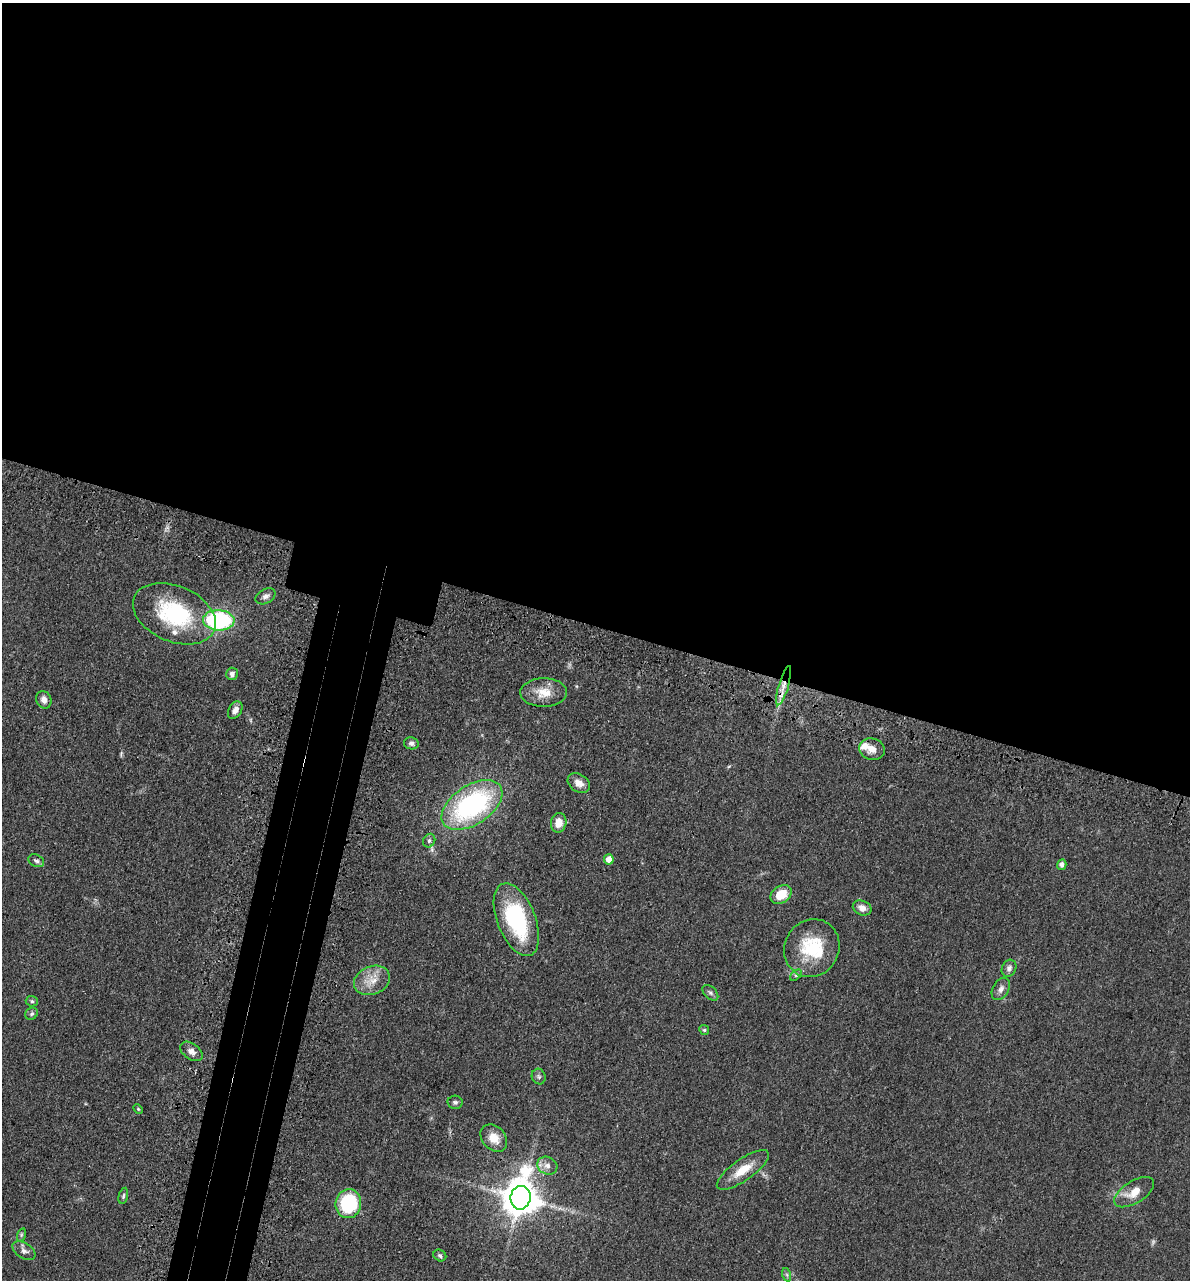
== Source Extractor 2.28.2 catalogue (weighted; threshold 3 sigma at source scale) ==
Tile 3 of 4 x 4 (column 3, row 1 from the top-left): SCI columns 2697-3884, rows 3906-5183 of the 5276 x 5252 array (HDU 1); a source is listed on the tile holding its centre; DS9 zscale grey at full resolution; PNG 1192 x 1282 px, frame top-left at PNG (2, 3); each listed source drawn as its Kron ellipse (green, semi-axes under 4 px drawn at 4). Shown black and unused: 53% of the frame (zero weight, under 3 of 4 exposures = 6% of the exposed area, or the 3 px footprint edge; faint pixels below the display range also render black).
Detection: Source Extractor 2.28.2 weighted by HDU 2 'WHT'; one run over the whole footprint, this tile lists its part. Background 0.0401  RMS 0.0049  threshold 0.0219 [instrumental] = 3 sigma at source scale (4.5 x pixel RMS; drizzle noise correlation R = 1.50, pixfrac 1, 0.05/0.05 arcsec/px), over >= 5 px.
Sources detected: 48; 1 too faint to see at this stretch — neither listed nor drawn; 3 inside a brighter listed object's ellipse — not listed separately; the other 44 listed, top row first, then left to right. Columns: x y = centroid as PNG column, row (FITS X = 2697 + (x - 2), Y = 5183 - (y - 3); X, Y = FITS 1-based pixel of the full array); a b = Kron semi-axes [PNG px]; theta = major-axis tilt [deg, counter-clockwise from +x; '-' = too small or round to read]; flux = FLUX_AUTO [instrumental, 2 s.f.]
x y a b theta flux
266 596 10 7 28 1.9
174 614 43 28 -23 45
219 620 16 10 -3 62
232 674 6 6 - 1.7
784 686 20 5 74 4.4
544 693 23 14 1 8.6
44 700 9 7 -67 2.7
235 710 9 6 59 2.7
411 743 7 6 - 1.3
872 749 13 10 -17 4.5
579 783 12 9 -34 3.7
472 805 34 19 33 80
559 823 10 7 80 5.5
429 841 7 5 60 1.2
609 859 5 5 - 4.5
36 861 8 6 -26 1.4
1062 865 5 4 - 2
781 894 11 8 34 9.1
862 908 10 7 -22 3.2
516 920 38 19 -69 46
812 948 29 27 62 25
1009 968 9 7 63 1.8
796 975 7 4 45 0.83
372 980 18 14 23 7.7
1001 989 12 8 59 2.5
710 993 9 6 -45 1.3
32 1001 6 5 - 0.88
31 1014 7 5 43 1.1
704 1030 5 4 - 0.68
191 1051 12 8 -36 2.7
539 1076 8 7 - 1.2
455 1102 7 6 - 1.2
138 1109 5 3 - 0.53
494 1138 15 11 -48 6
547 1166 10 8 -27 2.9
743 1170 31 10 35 9.5
1134 1192 22 11 32 7.3
123 1196 8 4 76 0.88
521 1198 12 10 80 1200
348 1204 14 13 - 36
21 1235 7 4 72 0.84
24 1251 13 7 -34 2.3
440 1255 7 5 -32 1.1
787 1275 7 4 -72 0.89
Overlapping masked pixels (flux is a lower limit): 1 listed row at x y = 784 686